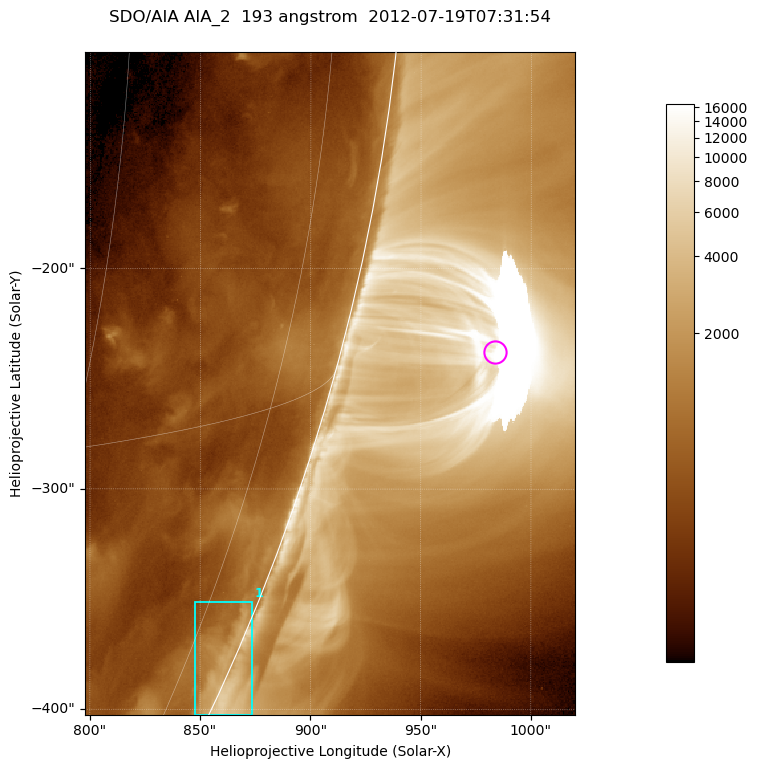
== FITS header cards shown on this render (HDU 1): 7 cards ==
TELESCOP= 'SDO/AIA '           / For AIA: SDO/AIA
INSTRUME= 'AIA_2   '           / For AIA: AIA_ATA1, AIA_ATA2, AIA_ATA3 or AIA_AT
WAVELNTH=                  193 / [angstrom] Wavelength
WAVEUNIT= 'angstrom'           / Wavelength unit: angstrom
DATE-OBS= '2012-07-19T07:31:54.837' / [ISO] Date when observation started; ISO 8
CTYPE1  = 'HPLN-TAN'           / CTYPE1; Typically HPLN
CTYPE2  = 'HPLT-TAN'           / CTYPE2; Typically HPLT

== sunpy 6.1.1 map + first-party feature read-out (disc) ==
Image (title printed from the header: SDO/AIA AIA_2  193 angstrom  2012-07-19T07:31:54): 370 x 500 px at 0.601 arcsec/px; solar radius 944 arcsec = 1572 px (partial field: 1.2% of the solar disc is inside the frame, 48% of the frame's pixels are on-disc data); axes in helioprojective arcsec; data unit not stated in the header (colour bar unlabelled)
Orientation: roll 0.0564 deg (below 1 deg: not rotated)
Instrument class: DISC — disc imager (sunpy class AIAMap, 193 A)
Bright regions (active regions / flare kernels): reference = the on-disc median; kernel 3 px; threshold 5 sigma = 965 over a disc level ~482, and >= 1.15x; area >= 185 px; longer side >= 4 px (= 2.4 arcsec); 1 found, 1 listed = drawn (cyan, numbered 1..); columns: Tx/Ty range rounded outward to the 2 arcsec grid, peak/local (2 s.f.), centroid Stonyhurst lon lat
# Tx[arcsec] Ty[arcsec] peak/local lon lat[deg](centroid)
1 848..874 -404..-350 9 +82 -23
Off-limb structures (1.02-1.3 R_sun): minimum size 92 px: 2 found; the strongest spans PA ~250..260 deg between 1.02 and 1.14 R_sun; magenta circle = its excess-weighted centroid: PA ~255 deg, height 1.07 R_sun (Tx ~984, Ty ~-238 arcsec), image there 11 x the reference